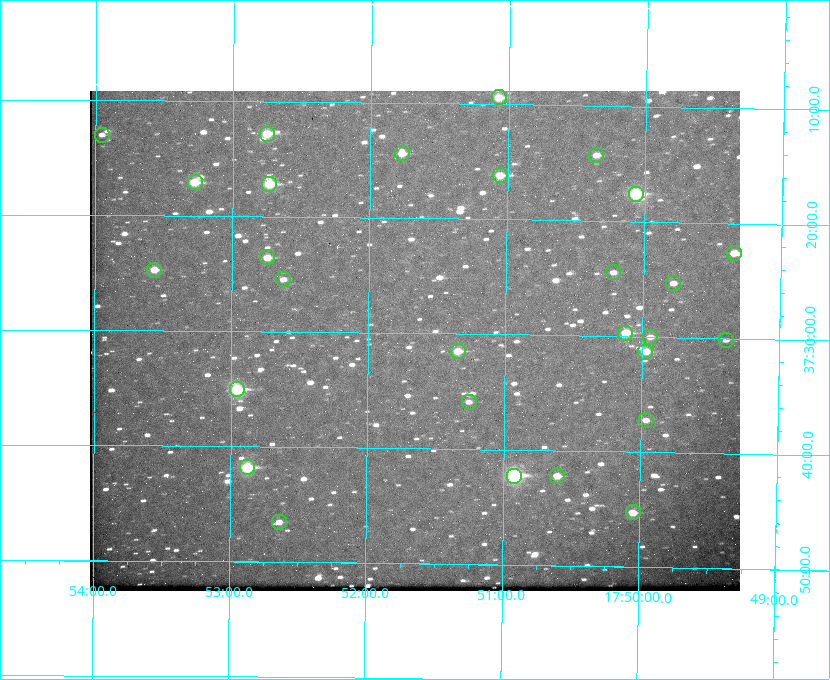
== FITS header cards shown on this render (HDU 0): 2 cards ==
NAXIS1  =                  650 / Width of table row in bytes
NAXIS2  =                  500 / Number of rows in table

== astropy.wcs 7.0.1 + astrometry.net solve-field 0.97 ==
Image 650 x 500 px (HDU 0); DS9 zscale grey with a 90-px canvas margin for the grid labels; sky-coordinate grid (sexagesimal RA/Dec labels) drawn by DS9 from the SOLVED WCS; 28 Tycho-2 reference stars matched to detected sources circled (green)
Header WCS: none
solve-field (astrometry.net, Tycho-2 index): SOLVED blind (the file carries no WCS)
Solved WCS: RA---TAN-SIP/DEC--TAN-SIP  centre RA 17:51:40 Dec +37:31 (267.92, +37.51 deg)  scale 5.21 arcsec/px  FOV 56.5' x 43.4'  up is +179 deg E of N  parity flipped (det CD > 0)
(file carries no celestial WCS; the grid is the blind solution)
Tycho-2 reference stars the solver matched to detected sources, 28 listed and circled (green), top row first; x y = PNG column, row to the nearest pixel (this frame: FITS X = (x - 90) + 1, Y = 500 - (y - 91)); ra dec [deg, ICRS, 3 dp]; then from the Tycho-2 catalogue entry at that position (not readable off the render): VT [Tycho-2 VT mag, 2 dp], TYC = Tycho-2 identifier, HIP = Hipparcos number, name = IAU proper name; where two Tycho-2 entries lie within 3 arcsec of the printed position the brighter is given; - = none
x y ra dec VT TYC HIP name
499 97 267.768 +37.157 9.98 2620-745-1 - -
267 134 268.189 +37.213 9.71 2620-542-1 - -
102 135 268.489 +37.217 11.29 2620-732-1 - -
402 153 267.943 +37.240 10.39 2620-505-1 - -
596 155 267.589 +37.238 11.09 2619-212-1 - -
500 175 267.764 +37.270 10.17 2620-784-1 - -
195 182 268.319 +37.285 9.88 2620-536-1 - -
269 184 268.183 +37.286 8.98 2620-786-1 87506 -
636 194 267.517 +37.293 8.96 2619-379-1 - -
734 253 267.335 +37.377 10.60 2619-634-1 - -
267 257 268.186 +37.393 10.44 2620-175-1 - -
154 270 268.392 +37.412 10.60 2620-800-1 - -
613 272 267.555 +37.408 11.50 2619-358-1 - -
283 279 268.156 +37.424 11.25 2620-712-1 - -
673 283 267.445 +37.422 11.17 2619-451-1 - -
625 333 267.531 +37.495 10.07 2619-274-1 - -
650 337 267.485 +37.500 11.33 2619-40-1 - -
726 340 267.347 +37.503 12.15 3088-638-1 - -
458 351 267.836 +37.525 9.96 3089-889-1 - -
645 352 267.494 +37.522 10.35 3088-270-1 - -
237 389 268.239 +37.584 8.64 3089-755-1 - -
469 402 267.815 +37.598 11.54 3089-1081-1 - -
646 420 267.491 +37.621 11.40 3088-1284-1 - -
247 467 268.219 +37.697 8.93 3089-671-1 - -
514 476 267.730 +37.705 8.13 3089-1203-1 87349 -
557 476 267.652 +37.703 11.04 3089-693-1 - -
633 512 267.512 +37.755 10.10 3089-2332-1 - -
279 522 268.159 +37.775 11.22 3089-2245-1 - -